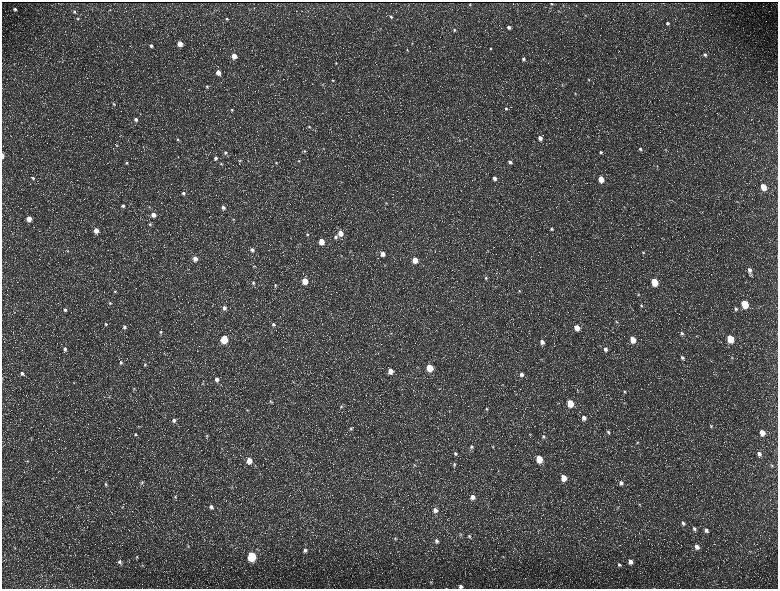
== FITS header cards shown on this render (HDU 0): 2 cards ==
NAXIS1  =                 1552 / length of data axis 1
NAXIS2  =                 1173 / length of data axis 2

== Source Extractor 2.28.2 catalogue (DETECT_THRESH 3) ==
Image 1552 x 1173 px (HDU 0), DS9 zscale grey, zoomed out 1/2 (1 PNG px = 2 x 2 image px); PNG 780 x 591 px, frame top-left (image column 1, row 1173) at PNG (2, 2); no overlay
Background 217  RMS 9.8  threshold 29.3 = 3 sigma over >= 5 px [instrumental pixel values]
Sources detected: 222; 29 cannot appear on this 1/2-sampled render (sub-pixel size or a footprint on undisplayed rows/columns) and are not listed; the other 193 listed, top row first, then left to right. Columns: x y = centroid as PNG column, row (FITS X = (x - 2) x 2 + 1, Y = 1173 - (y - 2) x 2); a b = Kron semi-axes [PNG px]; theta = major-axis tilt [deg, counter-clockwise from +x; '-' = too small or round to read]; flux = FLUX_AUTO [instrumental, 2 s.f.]
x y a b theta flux
551 3 2 1 - 1300
470 5 2 2 - 1400
15 9 4 4 - 4600
110 10 3 3 - 1200
74 11 4 4 - 2400
585 15 4 3 - 1600
391 17 4 3 - 2800
78 19 4 4 - 2400
226 19 4 3 - 2800
667 23 5 4 - 4300
509 27 4 4 - 6200
381 29 3 3 - 1400
665 29 2 2 - 560
454 30 4 4 - 3200
412 43 4 2 - 1000
180 44 4 4 - 23000
151 46 5 4 - 5000
490 48 4 3 - 2000
407 50 3 2 - 1300
705 54 5 5 - 5700
234 56 4 4 - 22000
349 58 2 2 - 790
523 59 4 4 - 4400
336 63 4 4 - 2100
14 64 4 2 - 1300
218 72 5 4 - 16000
588 79 4 4 - 2200
333 80 4 3 - 2200
323 85 3 2 - 1300
562 85 4 3 - 1600
207 86 5 4 - 3300
575 93 4 3 - 1900
114 104 6 4 -44 2900
506 108 4 4 - 3400
232 110 4 4 - 2800
136 119 5 4 - 6800
22 123 3 3 - 1200
309 127 5 3 - 2600
588 136 3 2 - 960
540 138 5 4 - 11000
178 139 5 4 - 3400
459 140 5 3 - 2100
116 145 3 3 - 1400
640 149 4 4 - 4100
665 150 3 3 - 1300
305 151 4 4 - 2100
225 152 5 4 - 4400
600 152 4 4 - 3200
2 156 5 2 - 7900
215 158 4 4 - 5300
240 160 4 3 - 1600
248 160 3 2 - 860
299 161 4 3 - 1400
510 162 5 4 - 6100
127 163 5 4 - 3300
276 163 4 4 - 2100
221 164 5 4 - 2600
437 165 3 2 - 1200
657 166 4 3 - 1400
33 178 5 4 - 3400
494 178 5 4 - 8800
601 179 4 4 - 32000
763 187 5 4 - 36000
183 193 4 4 - 4500
737 202 4 2 - 1100
386 203 3 3 - 1200
123 206 4 4 - 4500
149 207 5 3 - 1900
223 207 5 4 - 6600
153 215 5 4 - 12000
29 219 4 4 - 20000
233 219 4 3 - 1700
150 224 4 4 - 2400
551 229 5 4 - 3100
96 230 4 4 - 17000
340 233 5 4 - 19000
12 234 3 2 - 920
307 234 4 4 - 2600
335 237 5 4 - 4400
321 241 4 4 - 31000
300 244 3 2 - 1000
252 250 5 5 - 6700
67 251 3 3 - 1200
643 252 4 4 - 2700
383 254 4 4 - 15000
341 256 3 3 - 1200
195 259 5 4 - 15000
415 260 4 4 - 28000
385 265 4 3 - 1500
254 266 4 3 - 1600
749 270 7 4 -71 9100
486 278 4 4 - 2700
305 281 4 4 - 40000
654 282 5 4 - 65000
253 283 5 4 - 4300
275 285 5 4 - 2700
115 291 4 3 - 2100
519 291 4 4 - 2200
638 294 4 3 - 2100
110 303 4 3 - 2200
745 304 5 4 - 89000
641 306 5 4 - 2600
224 308 5 4 - 7800
736 309 6 4 -44 4400
65 310 4 4 - 3900
616 322 5 4 - 3000
106 324 4 4 - 2600
273 324 5 4 - 4600
124 327 4 4 - 4700
577 328 5 4 - 24000
161 332 4 4 - 2500
682 333 5 4 - 4100
224 339 5 4 - 92000
633 339 5 4 - 31000
730 339 5 4 - 74000
542 342 6 5 - 11000
65 349 5 4 - 5500
605 349 6 5 - 7900
732 357 5 3 - 2200
682 358 5 4 - 5300
121 362 5 4 - 3500
145 364 4 4 - 2000
430 367 5 4 - 62000
390 371 5 4 - 15000
22 373 5 4 - 4400
521 374 5 4 - 7200
217 379 5 4 - 8500
74 382 4 3 - 1800
203 384 4 4 - 1900
134 388 4 3 - 1800
624 391 5 4 - 2800
109 397 4 3 - 1800
270 402 4 4 - 2300
570 403 5 4 - 51000
624 403 4 3 - 1400
341 407 5 4 - 3200
486 409 4 4 - 2500
247 410 4 3 - 1600
584 418 6 5 - 10000
174 420 4 4 - 5600
711 426 5 4 - 3000
139 427 5 3 - 1900
351 428 5 4 - 2700
608 432 5 4 - 3600
762 432 5 4 - 22000
135 434 5 5 - 3700
207 436 5 4 - 2300
543 437 5 4 - 3300
31 438 4 3 - 1800
637 443 5 3 - 2200
472 447 5 4 - 3900
493 447 4 3 - 1500
455 453 5 4 - 4000
759 454 6 5 - 8800
539 459 5 4 - 52000
249 460 5 4 - 23000
27 461 4 3 - 1700
454 464 6 3 -76 2600
414 465 5 3 - 2100
772 465 5 4 - 2400
564 478 5 4 - 32000
142 482 5 4 - 3300
621 483 6 5 - 7400
106 484 6 4 -83 3700
232 487 3 2 - 1200
175 497 6 4 87 4000
473 497 5 4 - 13000
639 505 4 4 - 2000
211 507 5 4 - 7000
618 508 4 3 - 1800
435 510 6 5 - 10000
683 523 6 4 -72 5300
269 528 4 2 - 1100
694 529 5 5 - 5400
706 530 6 5 - 7900
460 534 5 4 - 2600
469 536 6 5 - 4500
395 539 5 4 - 3100
47 540 3 2 - 1300
437 541 6 5 - 6400
188 546 5 4 - 2800
697 547 6 5 - 11000
15 548 4 3 - 2000
305 550 5 5 - 6700
252 556 5 4 - 160000
503 556 4 3 - 1500
137 557 4 3 - 2200
120 562 7 5 -62 6300
630 562 5 4 - 12000
142 565 4 3 - 1900
619 565 5 4 - 3700
431 582 5 4 - 2200
461 586 4 4 - 6600
At the frame edge (FLAGS 8, measured only in part): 2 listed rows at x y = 2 156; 461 586
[29 sub-pixel or undisplayed-footprint detections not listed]